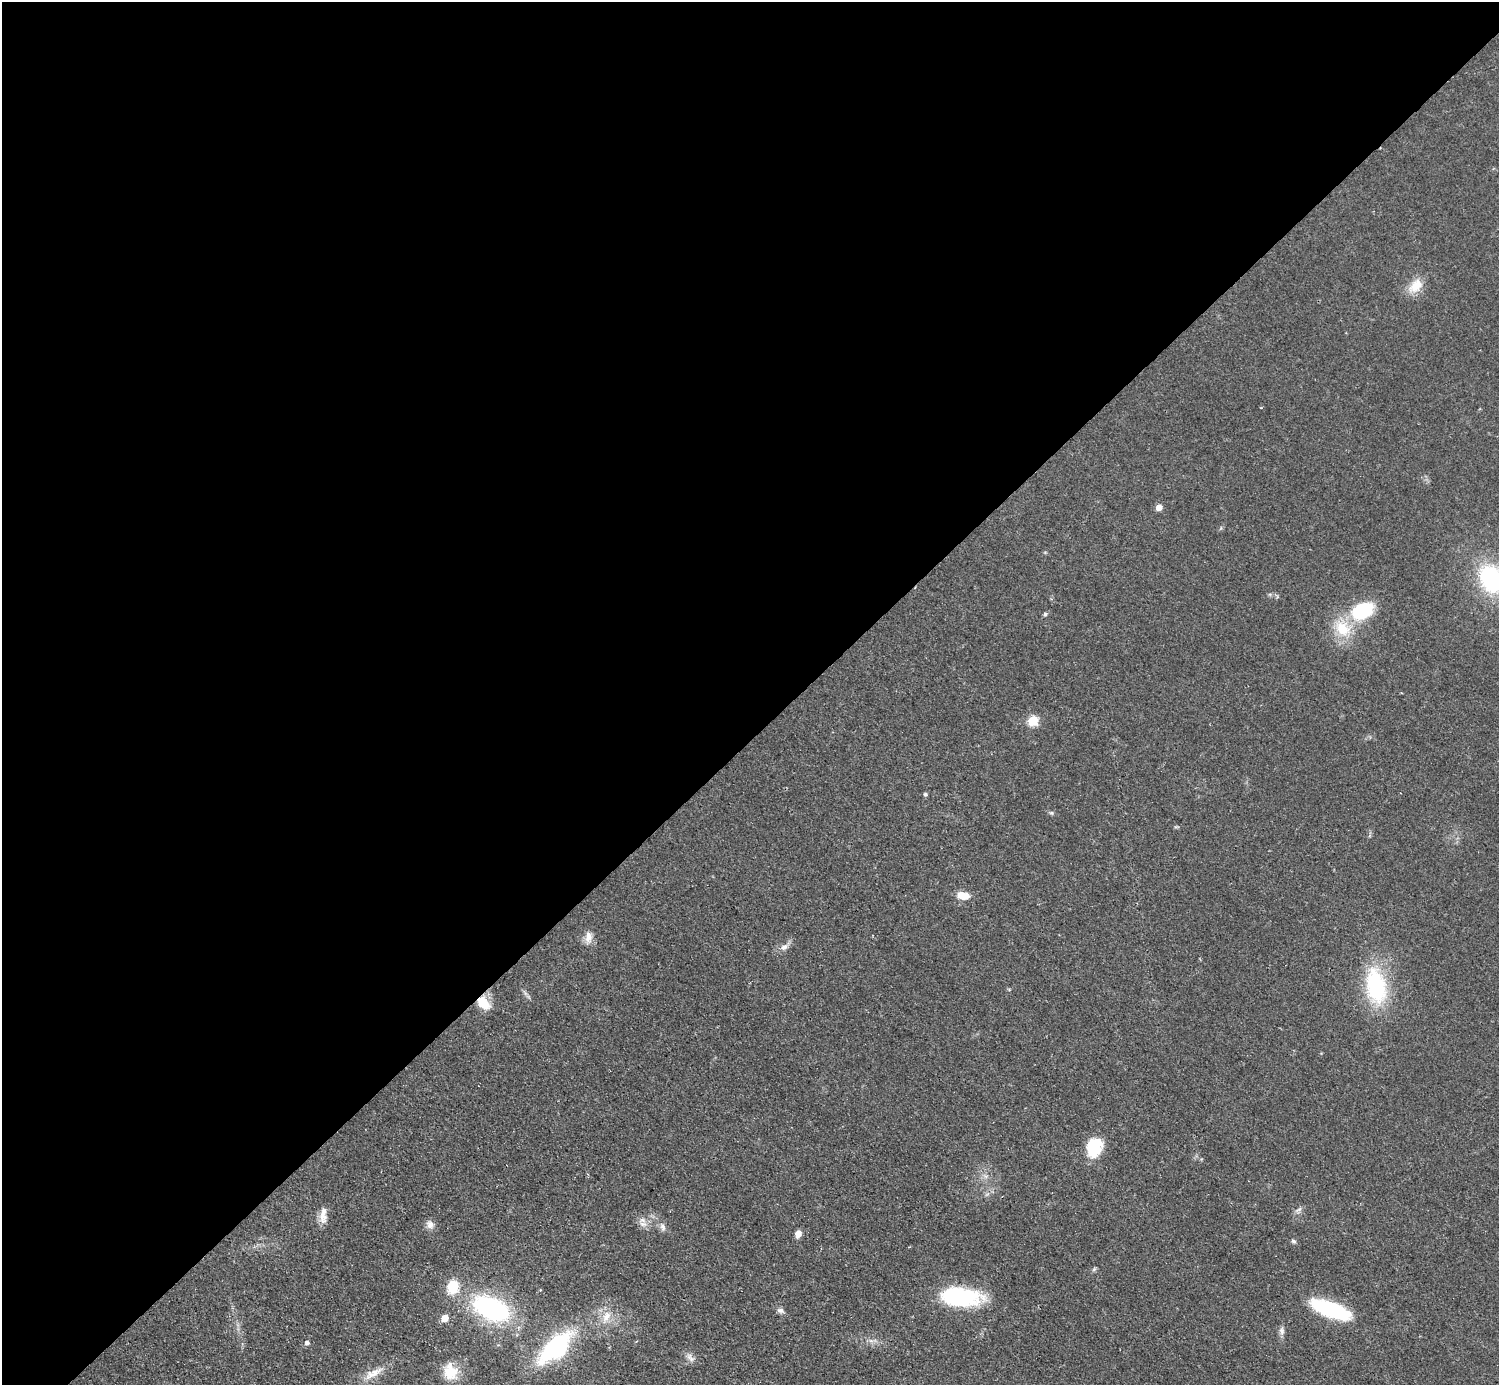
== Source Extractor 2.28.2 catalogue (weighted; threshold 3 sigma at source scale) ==
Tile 2 of 4 x 4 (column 2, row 1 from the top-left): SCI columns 1502-2998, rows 4456-5838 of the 5993 x 5993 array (HDU 1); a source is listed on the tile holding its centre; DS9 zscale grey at full resolution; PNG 1501 x 1387 px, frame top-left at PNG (2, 2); no overlay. Shown black and unused: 53% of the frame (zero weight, under 2 of 3 exposures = <1% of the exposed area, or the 3 px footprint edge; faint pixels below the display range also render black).
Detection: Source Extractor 2.28.2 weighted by HDU 2 'WHT'; one run over the whole footprint, this tile lists its part. Background 0.0509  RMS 0.0071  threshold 0.0321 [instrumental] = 3 sigma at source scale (4.5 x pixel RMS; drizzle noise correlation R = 1.50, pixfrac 1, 0.05/0.05 arcsec/px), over >= 5 px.
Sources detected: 37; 1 inside a brighter listed object's ellipse — not listed separately; the other 36 listed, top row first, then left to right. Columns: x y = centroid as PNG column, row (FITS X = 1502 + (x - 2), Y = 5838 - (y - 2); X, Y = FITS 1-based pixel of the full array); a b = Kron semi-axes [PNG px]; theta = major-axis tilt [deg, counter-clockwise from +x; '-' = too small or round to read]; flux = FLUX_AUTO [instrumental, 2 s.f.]
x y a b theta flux
1415 286 23 14 44 12
1159 507 5 5 - 7.5
1491 579 27 20 -62 81
1362 610 30 20 24 39
1045 614 6 5 - 1.2
1033 721 6 5 - 40
925 794 5 4 - 1.3
1051 813 6 4 17 1.1
963 896 13 8 -9 11
588 937 17 9 89 6.2
784 947 10 6 38 3.7
1376 986 38 21 -80 70
483 1003 18 12 -49 13
1094 1147 22 17 73 25
1299 1209 10 5 35 2.3
323 1215 22 9 87 7.3
643 1224 12 7 -7 4.1
430 1225 12 9 -67 4.2
663 1227 11 7 -64 3.1
798 1234 7 6 - 5.5
1293 1241 7 5 -17 1.4
1094 1269 7 4 46 1.1
453 1287 16 12 78 19
960 1297 42 19 -5 70
491 1308 31 17 -25 130
1330 1309 37 13 -20 76
780 1310 10 6 -18 2.8
606 1317 20 10 65 10
445 1318 5 5 - 13
1282 1331 11 7 -75 2.9
871 1341 7 4 -19 2.1
307 1343 5 5 - 2.3
556 1347 48 21 43 84
690 1357 16 7 -49 3.7
450 1372 22 17 -71 16
373 1373 30 10 28 11
Overlapping masked pixels (flux is a lower limit): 1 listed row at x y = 483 1003
Isophote crosses this tile's border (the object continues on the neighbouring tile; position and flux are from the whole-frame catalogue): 1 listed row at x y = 1491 579